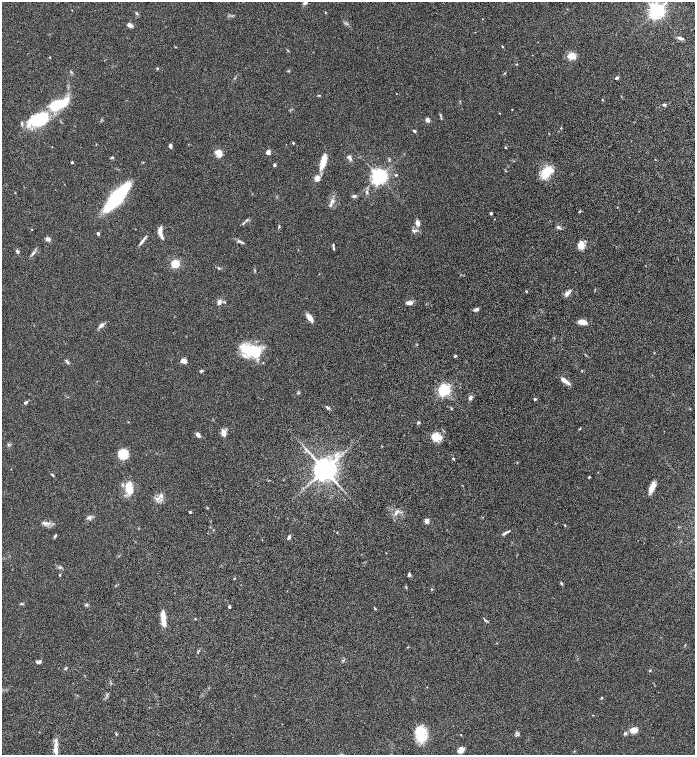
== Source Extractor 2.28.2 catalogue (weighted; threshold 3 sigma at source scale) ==
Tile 7 of 4 x 4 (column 3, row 2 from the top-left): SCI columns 3032-4416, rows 3113-4617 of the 6200 x 6220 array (HDU 1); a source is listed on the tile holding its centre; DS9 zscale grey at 2 x 2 block average (1 PNG px = mean of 2 x 2 image px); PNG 697 x 757 px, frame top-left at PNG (2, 2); no overlay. Nothing masked; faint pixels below the display range render black.
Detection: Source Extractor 2.28.2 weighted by HDU 2 'WHT'; one run over the whole footprint, this tile lists its part. Background 0.0762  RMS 0.0039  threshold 0.016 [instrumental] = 3 sigma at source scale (4.09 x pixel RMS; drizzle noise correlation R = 1.36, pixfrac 0.8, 0.05/0.05 arcsec/px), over >= 5 px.
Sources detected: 136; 1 inside a brighter object's white glare — not listed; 8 inside a brighter listed object's ellipse — not listed separately; the other 127 listed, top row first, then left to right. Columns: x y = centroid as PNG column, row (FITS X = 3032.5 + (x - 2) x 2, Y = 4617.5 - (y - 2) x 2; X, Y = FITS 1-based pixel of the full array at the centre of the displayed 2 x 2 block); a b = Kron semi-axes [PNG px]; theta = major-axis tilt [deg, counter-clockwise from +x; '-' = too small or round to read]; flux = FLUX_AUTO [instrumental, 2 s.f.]
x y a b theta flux
305 3 7 3 38 1.6
656 11 4 4 - 380
137 13 4 3 - 0.91
326 13 3 2 - 0.47
482 19 2 2 - 0.29
130 25 6 4 -30 2.8
679 38 8 3 -14 1.7
502 47 3 2 - 0.53
572 56 11 8 -8 5.9
50 57 2 2 - 0.43
516 64 3 2 - 0.48
157 68 3 2 - 0.87
288 71 3 2 - 0.48
617 78 4 3 - 1.4
319 95 3 2 - 0.54
602 100 3 2 - 0.42
58 104 18 8 16 38
664 105 5 3 - 1
512 109 2 2 - 0.3
499 113 2 2 - 0.49
38 120 22 12 19 44
427 120 3 3 - 3.9
561 128 3 2 - 0.43
414 131 3 3 - 1.3
293 143 2 2 - 0.93
170 146 5 3 - 1.8
505 147 3 3 - 0.49
268 152 5 4 - 2.9
219 153 5 4 - 12
112 157 4 3 - 0.83
349 158 6 4 -61 2.2
389 160 3 2 - 0.64
323 161 17 6 70 11
72 162 2 2 - 1.2
274 165 3 3 - 1.4
546 172 14 7 66 17
396 175 4 3 - 0.82
379 176 4 4 - 380
317 178 3 3 - 16
367 192 6 3 -84 1.5
354 196 5 3 - 1.4
117 197 20 6 50 140
332 201 5 3 - 1.7
617 207 2 2 - 0.38
579 211 3 2 - 0.48
491 213 2 2 - 1.6
243 223 4 3 - 0.9
417 223 5 3 - 4.8
279 226 4 2 - 0.77
558 227 5 4 - 1.4
413 230 5 4 - 1.4
160 232 12 4 -80 6
98 233 3 2 - 1.5
48 239 6 4 -17 2.6
142 241 14 3 50 2.5
239 241 7 3 -26 1.7
333 245 5 3 - 1.1
581 245 8 6 81 7.4
17 251 5 4 - 1.2
33 253 6 3 49 1.6
175 264 3 3 - 57
219 268 4 2 - 0.74
255 270 3 2 - 0.58
526 291 3 2 - 0.57
567 294 8 6 33 2.9
219 302 5 4 - 3.2
409 303 6 4 1 3.7
476 309 6 3 23 2
310 318 10 5 -56 5.5
582 322 7 4 -8 9.4
101 325 9 4 46 2.3
251 350 22 12 -35 29
455 356 4 3 - 0.79
185 361 6 5 - 2.8
67 362 7 3 -46 1.3
201 371 6 2 17 0.82
582 371 3 2 - 0.43
565 381 11 4 -34 5.3
444 390 4 4 - 180
470 398 5 4 - 2
535 399 4 3 - 0.88
26 402 6 3 31 1.2
328 408 4 3 - 1.2
418 422 3 3 - 0.84
580 429 4 2 - 0.55
223 433 7 5 -74 5.3
198 434 5 3 - 3
436 437 10 9 - 11
123 454 7 7 - 21
453 458 3 2 - 1
324 470 6 6 - 920
52 475 4 2 - 0.7
589 477 3 2 - 0.63
652 487 13 5 66 7
129 488 13 8 -75 13
161 495 6 5 - 2.3
157 498 7 4 -11 2.8
190 512 3 2 - 1.1
396 513 6 3 37 2.1
89 517 6 5 - 2.1
427 521 3 3 - 10
46 523 7 4 22 2.3
505 533 9 3 31 1.8
55 536 5 2 - 0.84
289 537 5 3 - 1.6
60 567 4 3 - 0.88
409 574 5 3 - 1.5
59 575 2 2 - 0.68
561 583 5 3 - 0.89
431 589 2 2 - 0.63
22 604 4 3 - 0.83
86 605 4 3 - 1.1
229 607 2 2 - 1.8
375 608 4 2 - 0.62
163 619 17 5 -83 9.4
485 620 4 3 - 1
198 652 3 2 - 0.63
38 662 6 4 25 2
66 668 4 3 - 0.87
650 670 3 2 - 0.57
602 698 3 3 - 0.7
634 730 6 4 0 8.7
625 733 4 3 - 1.4
421 734 10 7 -75 33
461 735 2 2 - 0.36
460 750 7 6 - 3.9
56 751 10 4 -80 4.8
Isophote crosses this tile's border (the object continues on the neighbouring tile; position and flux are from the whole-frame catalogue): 1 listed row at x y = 305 3
Diffuse or blended objects may show on this block-average render without a row.